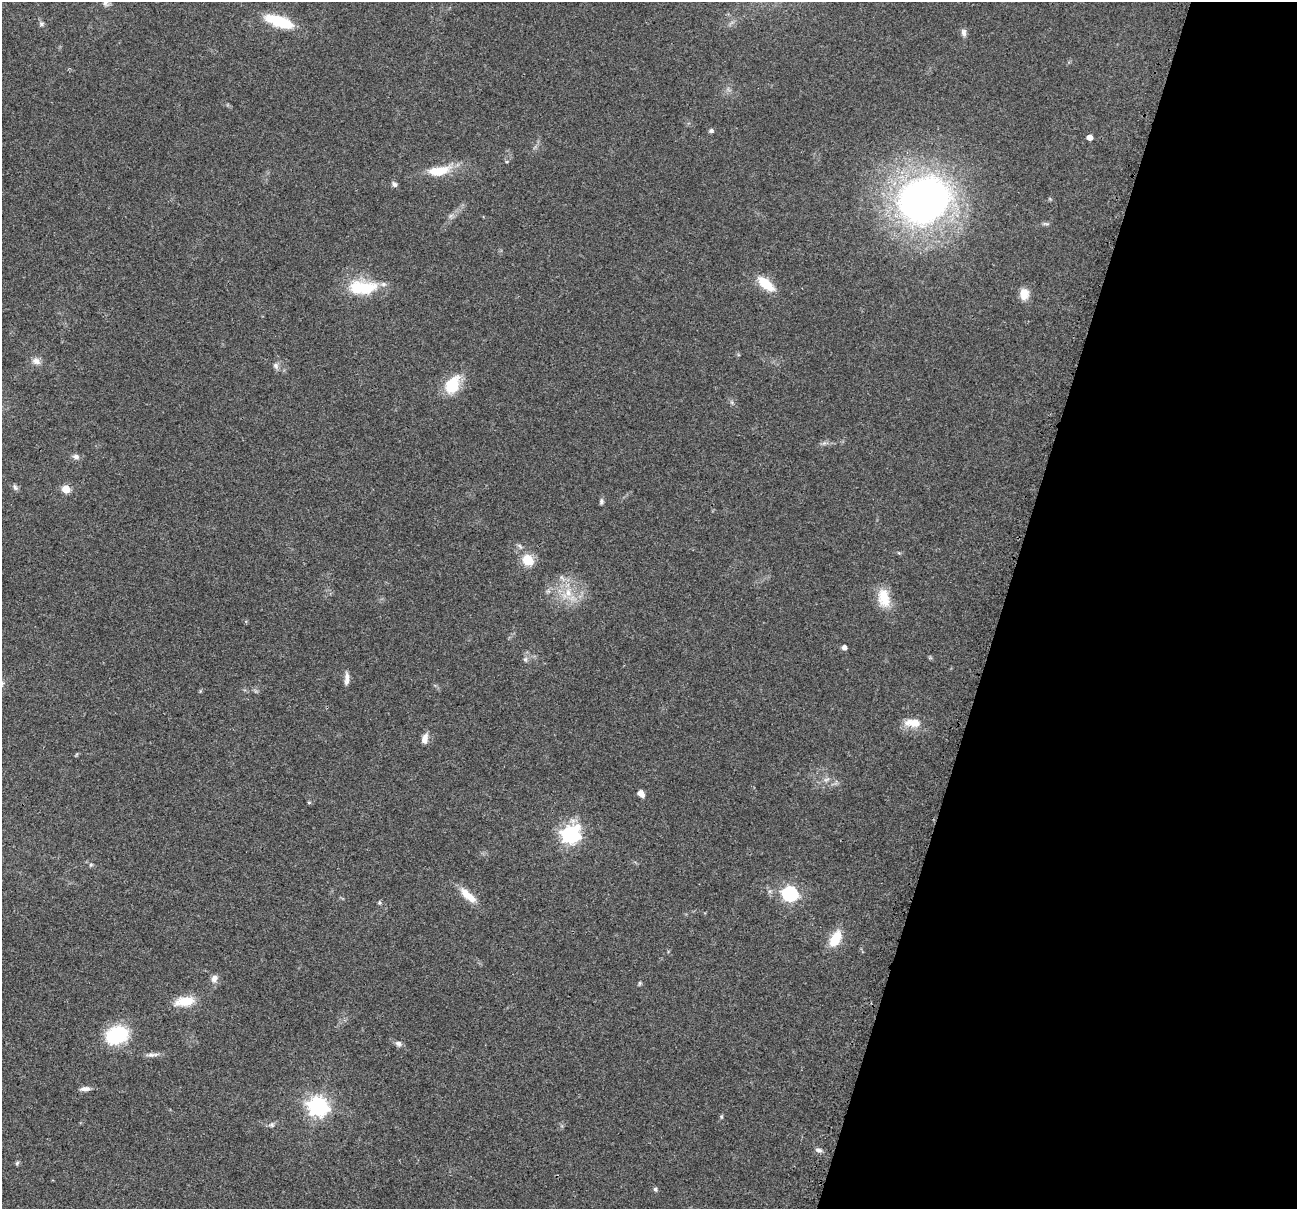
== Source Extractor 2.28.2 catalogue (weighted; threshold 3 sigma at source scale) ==
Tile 8 of 4 x 4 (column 4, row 2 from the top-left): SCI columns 3917-5211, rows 2568-3774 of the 5241 x 5259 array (HDU 1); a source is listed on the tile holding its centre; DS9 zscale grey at full resolution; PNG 1299 x 1211 px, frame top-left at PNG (2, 2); no overlay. Shown black and unused: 23% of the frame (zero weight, under 3 of 4 exposures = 3% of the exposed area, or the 3 px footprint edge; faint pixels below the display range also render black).
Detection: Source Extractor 2.28.2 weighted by HDU 2 'WHT'; one run over the whole footprint, this tile lists its part. Background 0.054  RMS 0.0056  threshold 0.0252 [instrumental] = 3 sigma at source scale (4.5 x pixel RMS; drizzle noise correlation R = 1.50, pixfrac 1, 0.05/0.05 arcsec/px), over >= 5 px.
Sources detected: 51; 1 inside a brighter listed object's ellipse — not listed separately; the other 50 listed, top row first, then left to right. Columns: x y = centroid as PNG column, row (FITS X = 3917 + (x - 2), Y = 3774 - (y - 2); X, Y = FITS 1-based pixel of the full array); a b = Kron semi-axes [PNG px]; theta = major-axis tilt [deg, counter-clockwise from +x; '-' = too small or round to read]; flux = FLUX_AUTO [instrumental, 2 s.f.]
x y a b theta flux
106 2 11 7 77 2.4
279 21 30 11 -18 23
41 24 7 6 - 1.2
964 32 10 7 -84 2
711 131 6 5 - 1.1
1090 137 5 4 - 4.3
439 171 31 12 10 14
394 184 7 5 -61 1.7
924 200 52 43 30 270
1046 224 10 4 -5 1.1
766 284 22 10 -39 12
362 288 38 17 1 24
1024 294 14 10 86 6
36 361 12 8 -27 3
276 365 9 7 -63 1.9
452 385 25 17 58 16
76 457 9 7 -6 2
15 487 9 5 -60 1.4
66 489 5 5 - 18
601 501 7 6 - 1.2
528 560 13 11 -47 10
568 592 13 9 -79 6.4
884 598 27 15 -79 12
844 647 4 4 - 2.7
525 659 7 6 - 1.2
347 677 14 6 90 3.1
915 723 17 13 -10 7.1
425 739 11 7 76 3.9
826 779 9 4 9 1.5
641 794 8 6 -47 3.1
309 803 5 3 - 0.6
570 835 8 7 - 190
91 865 6 4 -18 0.85
790 894 7 6 - 120
468 895 24 8 -42 8.9
379 902 6 3 -71 0.71
835 939 18 11 60 13
214 978 10 7 53 2.9
640 983 6 4 71 0.67
184 1001 25 11 9 12
117 1035 25 18 19 31
399 1044 9 7 -25 1.9
151 1055 13 6 4 2.5
85 1089 13 6 3 2.6
318 1106 8 7 - 270
721 1117 6 4 73 0.69
272 1125 7 6 - 1.4
818 1150 9 5 -11 1.7
17 1163 7 4 46 0.79
655 1189 6 5 - 1.1
Isophote crosses this tile's border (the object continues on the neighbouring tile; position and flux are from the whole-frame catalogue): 1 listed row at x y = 106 2